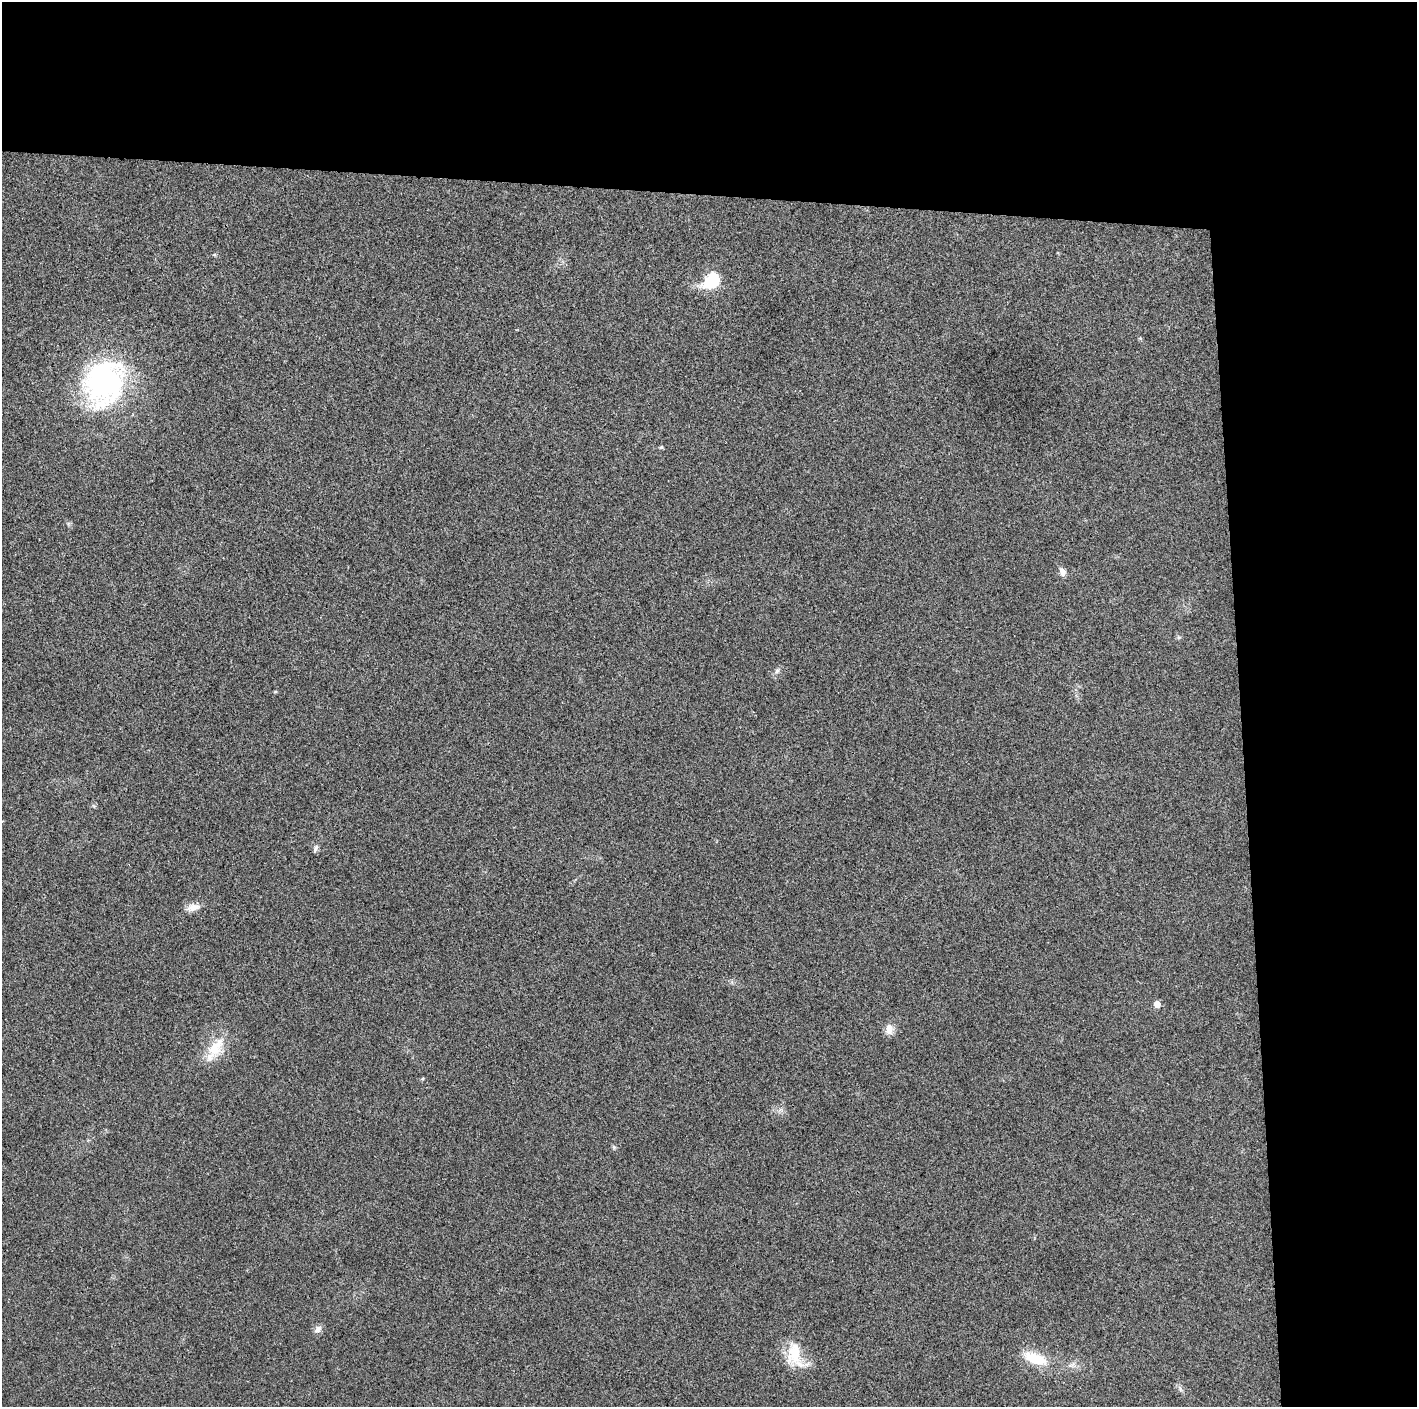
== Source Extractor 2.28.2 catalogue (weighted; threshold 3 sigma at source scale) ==
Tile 3 of 3 x 3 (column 3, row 1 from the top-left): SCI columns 2831-4245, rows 2826-4230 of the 4245 x 4233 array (HDU 1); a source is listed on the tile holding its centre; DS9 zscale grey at full resolution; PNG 1419 x 1409 px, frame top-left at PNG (2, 2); no overlay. Shown black and unused: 24% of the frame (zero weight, under 3 of 4 exposures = <1% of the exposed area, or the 3 px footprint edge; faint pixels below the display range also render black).
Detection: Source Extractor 2.28.2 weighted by HDU 2 'WHT'; one run over the whole footprint, this tile lists its part. Background 0.0207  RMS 0.0056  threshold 0.0251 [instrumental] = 3 sigma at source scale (4.5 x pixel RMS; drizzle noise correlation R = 1.50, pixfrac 1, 0.05/0.05 arcsec/px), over >= 5 px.
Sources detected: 18; all 18 listed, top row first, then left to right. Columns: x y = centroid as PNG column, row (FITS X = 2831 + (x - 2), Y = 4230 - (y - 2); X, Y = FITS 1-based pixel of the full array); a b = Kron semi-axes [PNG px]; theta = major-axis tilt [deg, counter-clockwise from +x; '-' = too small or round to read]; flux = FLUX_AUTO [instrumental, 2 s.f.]
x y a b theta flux
214 255 6 4 18 0.67
712 281 19 13 41 26
1140 338 5 5 - 0.71
104 383 44 36 64 130
661 447 6 4 46 0.75
1062 572 11 8 -66 2.8
777 671 8 6 71 1.6
275 692 5 3 - 0.56
316 848 12 5 68 1.6
193 907 18 9 12 5.1
1157 1004 5 5 - 5.6
889 1029 14 10 82 4.8
215 1047 33 18 55 17
614 1147 6 5 - 0.95
318 1329 12 8 48 2.6
795 1355 35 20 -67 19
1035 1358 35 14 -22 18
1180 1389 10 4 -77 1.3